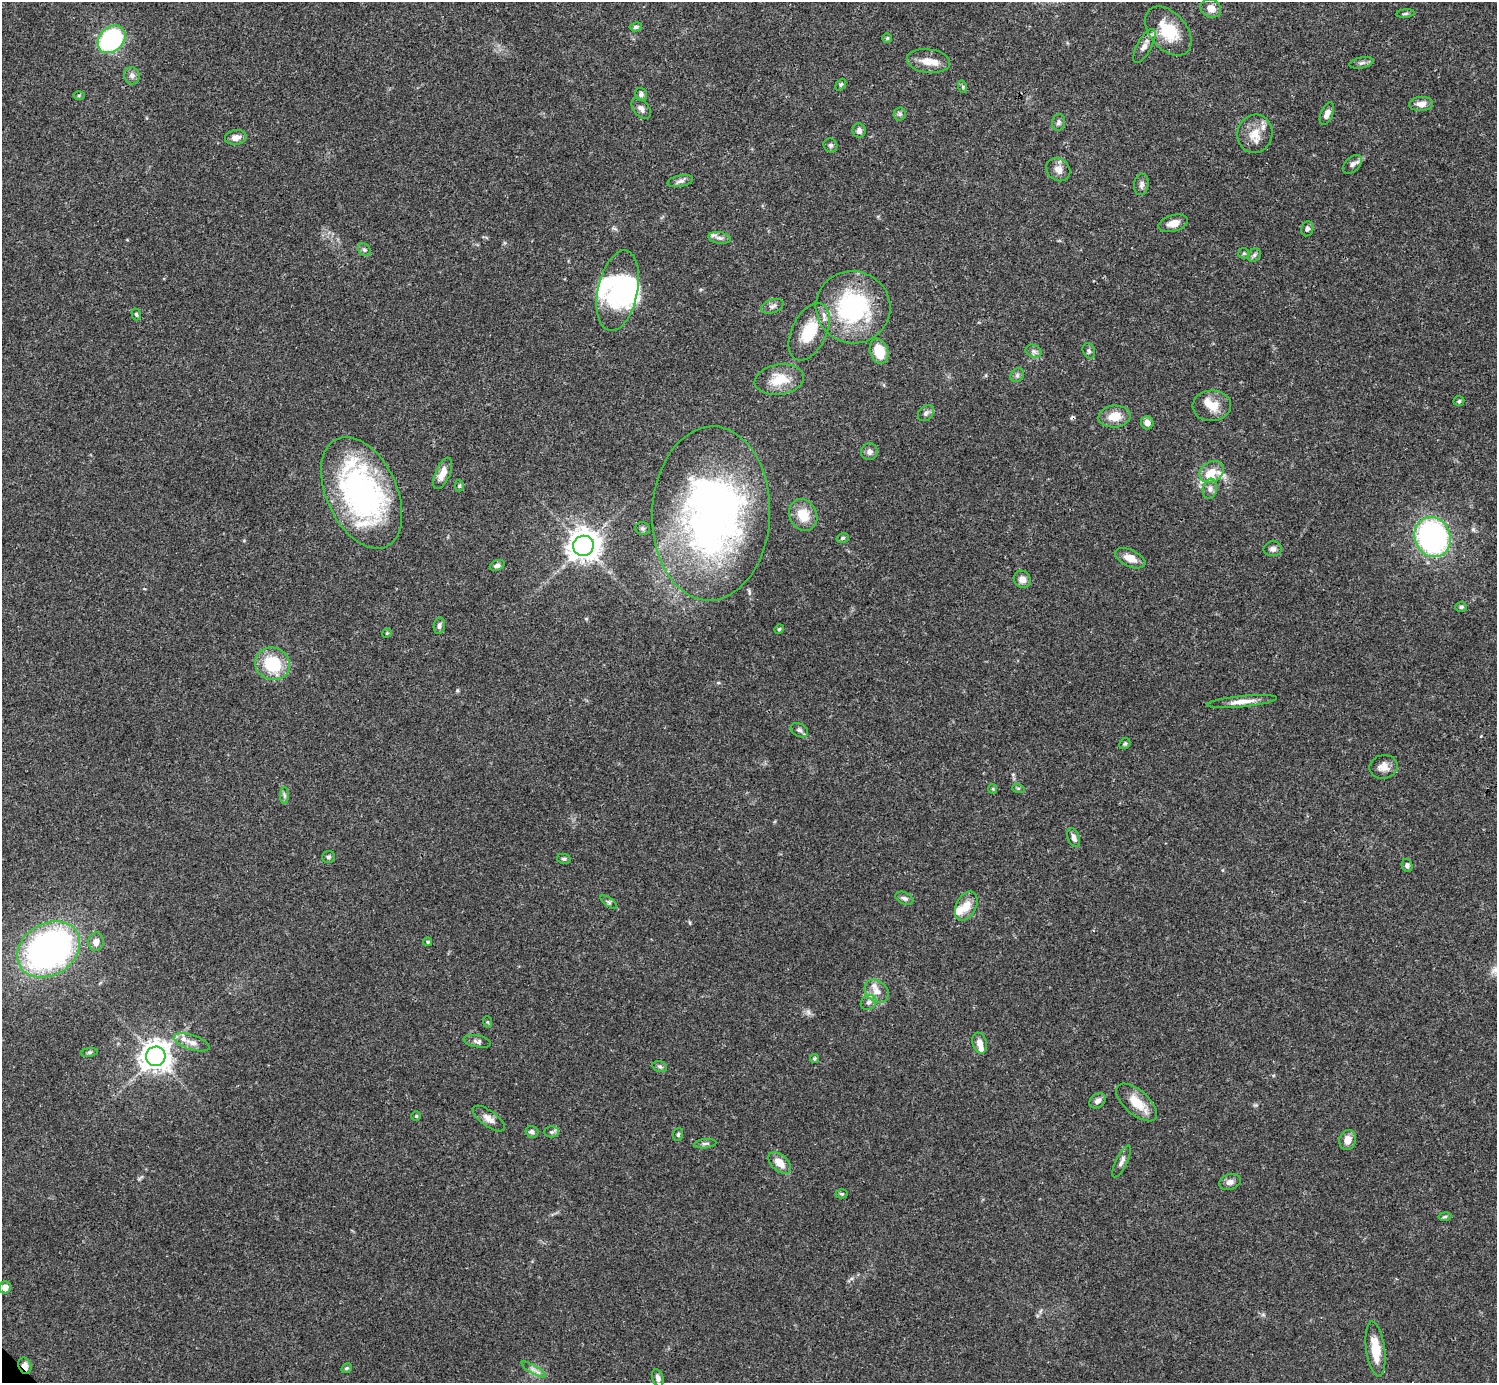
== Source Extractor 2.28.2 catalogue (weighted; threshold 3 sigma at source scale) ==
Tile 10 of 4 x 4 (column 2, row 3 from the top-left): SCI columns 1495-2989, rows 1539-2919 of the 5982 x 5981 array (HDU 1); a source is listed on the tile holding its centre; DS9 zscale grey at full resolution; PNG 1499 x 1385 px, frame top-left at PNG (2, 2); each listed source drawn as its Kron ellipse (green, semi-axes under 4 px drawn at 4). Shown black and unused: <1% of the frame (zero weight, under 3 of 4 exposures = <1% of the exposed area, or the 3 px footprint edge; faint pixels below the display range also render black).
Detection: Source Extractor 2.28.2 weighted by HDU 2 'WHT'; one run over the whole footprint, this tile lists its part. Background 0.0409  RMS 0.0027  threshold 0.0119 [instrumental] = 3 sigma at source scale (4.5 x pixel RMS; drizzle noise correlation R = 1.50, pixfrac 1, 0.05/0.05 arcsec/px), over >= 5 px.
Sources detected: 132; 2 inside a brighter object's white glare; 1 cosmic-ray / hot-pixel residue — neither listed nor drawn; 13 inside a brighter listed object's ellipse — not listed separately; the other 116 listed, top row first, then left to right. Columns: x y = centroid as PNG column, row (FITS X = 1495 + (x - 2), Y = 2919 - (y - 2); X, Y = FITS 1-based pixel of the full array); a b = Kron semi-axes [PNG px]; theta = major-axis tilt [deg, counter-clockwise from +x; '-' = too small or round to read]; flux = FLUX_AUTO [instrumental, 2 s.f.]
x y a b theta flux
1211 8 11 9 -28 2.1
1405 14 9 3 5 0.44
636 27 6 4 9 0.53
1168 31 28 18 -48 9.5
887 38 5 5 - 0.37
112 39 15 12 44 35
1144 46 19 7 61 2
928 61 22 12 -7 3.7
1362 63 12 5 11 0.85
132 76 8 7 - 0.96
841 85 6 4 50 0.41
963 87 6 4 -72 0.38
641 94 6 6 - 0.77
79 95 5 3 - 0.28
1421 104 12 7 3 1.8
641 109 12 7 -50 1.2
900 114 6 6 - 0.57
1327 114 12 6 68 1.6
1059 122 8 6 76 0.81
859 131 7 6 - 1
1255 134 19 17 75 4.4
236 137 11 7 8 1.9
830 145 7 6 - 0.59
1352 164 11 7 45 1.1
1058 170 13 11 -41 2
680 181 13 6 11 1.1
1141 184 11 7 83 1
1173 223 15 8 16 2.4
1307 229 7 6 - 0.78
719 238 11 5 -9 0.94
364 250 7 5 -45 0.52
1244 253 5 5 - 0.42
1254 255 7 6 - 0.62
618 291 41 20 78 18
772 306 12 6 18 1.1
853 307 37 36 - 34
136 314 6 4 -72 0.38
809 332 30 17 64 9.2
879 351 13 9 -73 6.1
1034 351 8 6 -21 0.85
1089 351 8 6 -70 0.64
1017 375 7 6 - 0.68
779 379 25 15 8 6
1459 401 5 4 - 0.47
1212 406 19 15 3 4.1
926 413 9 6 44 0.88
1114 417 16 11 5 4.3
1147 423 6 6 - 1.9
869 452 8 8 - 1.2
1212 472 13 10 28 3.3
443 473 17 7 67 2.7
459 486 6 4 88 0.37
1210 489 10 7 80 1.2
362 493 59 35 -65 71
711 513 87 59 88 130
803 515 16 13 -63 5.2
643 528 7 6 - 0.6
1433 537 20 17 -67 60
843 538 6 5 - 0.48
583 546 10 10 - 350
1273 549 9 7 3 1.1
1130 558 16 8 -25 3
497 565 8 5 21 0.75
1022 579 9 8 - 1.8
1461 607 6 4 -2 0.55
439 626 8 5 80 0.77
779 629 5 4 - 0.34
387 633 5 3 - 0.25
273 664 18 16 -26 13
1242 702 35 5 6 2.9
799 730 9 6 -30 0.83
1125 744 6 5 - 0.4
1383 767 14 12 11 2.3
1018 788 6 4 -17 0.31
993 789 5 4 - 0.29
284 795 8 4 -89 0.57
1074 838 9 6 -69 1.3
328 857 6 6 - 0.61
564 859 7 5 -12 0.47
1407 865 7 5 -74 0.68
904 898 9 6 -26 0.93
609 902 10 4 -34 0.51
966 906 15 10 63 3.4
96 942 9 7 86 1.8
428 942 4 3 - 0.34
49 949 33 26 32 110
877 991 13 10 -40 2.5
869 1002 8 7 - 1
488 1022 6 3 -70 0.31
477 1041 14 6 -12 0.93
192 1042 18 7 -18 2
980 1043 10 7 -74 1.9
89 1052 8 4 8 0.49
156 1056 10 9 - 310
814 1059 4 4 - 0.42
660 1067 8 5 -17 0.58
1098 1101 9 6 38 1.3
1137 1102 25 12 -41 5.3
416 1116 5 5 - 0.31
489 1118 19 8 -36 2
532 1132 6 5 - 0.73
551 1132 7 5 1 0.66
678 1134 6 5 - 0.43
1348 1140 10 8 73 2.5
705 1144 11 4 7 0.65
1122 1161 17 5 64 1.3
780 1163 13 8 -42 3
1230 1182 11 7 16 1.3
842 1194 6 4 -2 0.37
1445 1217 6 4 8 0.42
5 1287 6 5 - 2.2
1375 1349 28 9 -82 6.2
25 1366 8 6 -70 1.7
347 1368 6 4 29 0.45
533 1369 14 4 -31 1.1
658 1378 9 5 -71 0.95
Overlapping masked pixels (flux is a lower limit): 1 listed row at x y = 25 1366